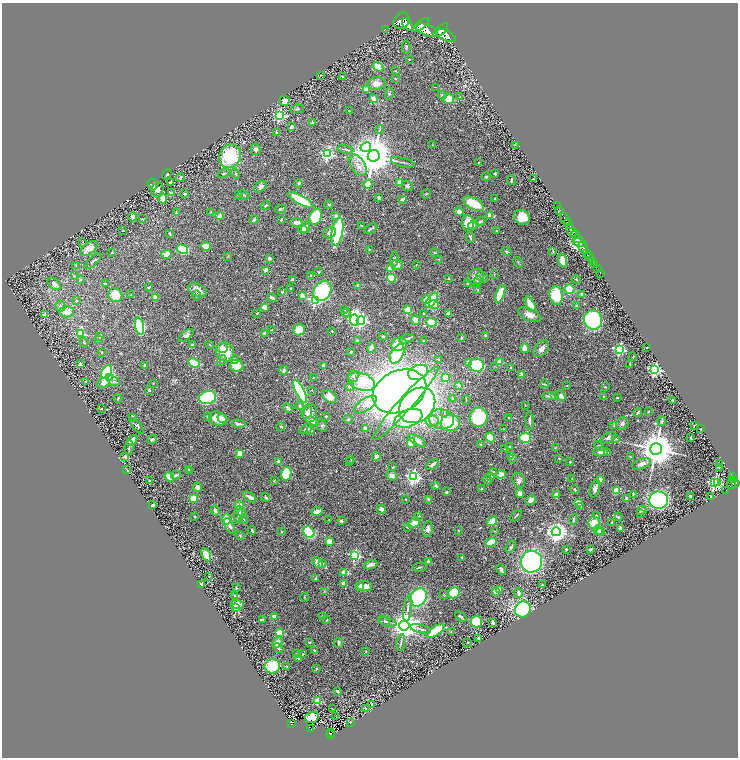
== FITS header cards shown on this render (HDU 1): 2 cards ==
NAXIS1  =                 1472
NAXIS2  =                 1511

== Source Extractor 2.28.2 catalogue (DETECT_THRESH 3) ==
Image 1472 x 1511 px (HDU 1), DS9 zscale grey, zoomed out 1/2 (1 PNG px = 2 x 2 image px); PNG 740 x 760 px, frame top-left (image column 1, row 1510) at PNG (2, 3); each listed source drawn as its Kron ellipse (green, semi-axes under 4 px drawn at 4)
Background 0.979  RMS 0.038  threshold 0.115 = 3 sigma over >= 5 px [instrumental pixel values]
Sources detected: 638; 46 cannot appear on this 1/2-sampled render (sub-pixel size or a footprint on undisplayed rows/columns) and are neither listed nor drawn; of the other 592, the 500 brightest by FLUX_AUTO listed and drawn (92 fainter detections omitted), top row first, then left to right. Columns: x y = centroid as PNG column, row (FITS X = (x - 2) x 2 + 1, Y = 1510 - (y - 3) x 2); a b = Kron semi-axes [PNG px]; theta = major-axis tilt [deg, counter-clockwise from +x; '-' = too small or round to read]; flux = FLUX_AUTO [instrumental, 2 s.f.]
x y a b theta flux
401 21 9 7 48 7800
408 25 7 4 -50 5000
421 25 10 3 37 6200
385 29 2 1 - 25
427 30 11 5 -22 8200
441 30 9 4 40 7000
446 35 10 5 -24 7600
406 47 6 3 89 17
409 59 2 2 - 13
378 67 6 4 -32 130
395 71 3 2 - 4.8
320 75 3 2 - 3.9
342 76 2 2 - 12
395 79 3 2 - 4.3
377 83 9 6 11 68
436 87 3 2 - 4
366 89 3 3 - 26
389 94 6 4 80 14
442 95 4 3 - 13
460 97 4 3 - 7.3
373 99 3 3 - 56
448 99 5 5 - 94
284 101 5 5 - 48
297 109 7 3 7 14
349 111 3 2 - 5.3
279 115 4 4 - 1400
312 122 3 3 - 12
292 127 2 2 - 66
380 129 4 3 - 8.5
276 132 2 2 - 6.1
432 145 3 2 - 3.9
515 145 3 3 - 4.4
366 147 5 4 - 740
255 149 5 5 - 31
345 149 8 3 -13 16
327 154 4 4 - 1400
230 156 12 10 57 460
374 156 6 5 - 38000
403 162 12 2 -14 16
479 162 3 3 - 5.3
358 165 12 7 -57 57
224 173 6 3 25 10
167 174 5 3 - 9.3
236 174 5 3 - 7.6
495 174 3 2 - 11
486 177 4 3 - 15
180 178 4 2 - 17
533 179 3 2 - 3.9
511 180 5 3 - 9.4
171 183 4 2 - 9.8
299 183 4 3 - 12
400 183 3 3 - 72
152 184 6 4 -69 22
368 184 4 3 - 120
407 186 6 5 - 18
261 187 7 4 40 27
157 190 7 5 60 42
171 193 3 3 - 23
185 194 4 3 - 11
238 194 4 3 - 14
426 194 5 3 - 7
244 195 6 3 -30 11
379 198 4 3 - 21
163 199 4 4 - 76
403 199 3 3 - 25
495 199 3 2 - 9.3
301 200 14 4 -29 400
474 204 11 5 -29 230
329 205 4 3 - 5.7
265 206 5 4 - 12
557 206 2 1 - 62
280 209 5 3 - 11
560 210 2 1 - 43
459 211 4 4 - 37
211 212 3 3 - 5
176 213 3 2 - 4.3
489 215 3 3 - 46
220 216 2 2 - 110
336 216 2 2 - 46
133 217 4 4 - 32
316 217 8 6 68 340
522 217 8 7 - 140
143 219 3 3 - 7.7
565 219 7 2 -59 2000
254 220 4 3 - 17
281 220 3 2 - 11
480 221 5 3 - 17
297 223 6 3 -3 41
468 223 8 6 -84 110
568 224 5 2 - 2200
361 225 2 2 - 13
473 225 5 4 - 23
306 227 6 4 64 57
303 229 4 4 - 25
371 229 7 2 30 15
123 231 2 2 - 4.9
337 231 14 5 80 990
497 231 2 2 - 17
572 231 6 4 -57 1100
329 233 6 5 - 35
170 234 4 2 - 13
575 234 4 2 - 1200
470 237 5 3 - 13
578 239 3 2 - 620
83 242 3 2 - 4.3
579 242 7 4 -10 2100
206 246 5 4 - 91
583 248 6 3 -61 4600
89 249 10 5 39 92
183 249 6 4 -31 280
369 250 3 3 - 8.1
507 251 5 3 - 12
553 252 3 3 - 6.4
112 253 3 2 - 5.4
434 253 4 3 - 7.2
587 253 3 2 - 760
166 254 5 3 - 59
228 256 4 2 - 5.1
589 257 5 2 - 1500
269 258 4 3 - 17
394 259 8 3 84 13
439 259 3 2 - 5.2
93 261 11 3 44 14
563 261 7 4 -72 58
593 261 3 1 - 180
518 262 6 2 -60 6.2
76 265 3 2 - 5.5
397 265 6 5 - 49
416 265 2 1 - 4.2
595 265 2 2 - 290
390 269 3 2 - 180
597 269 2 1 - 58
265 270 2 2 - 87
319 272 3 3 - 6.4
600 273 2 1 - 33
494 274 3 2 - 4
74 276 3 3 - 8.2
311 276 2 2 - 27
476 277 9 7 42 62
482 277 6 5 - 16
391 278 4 4 - 250
449 278 3 2 - 4.5
80 279 3 3 - 7.1
576 279 4 2 - 7
292 280 3 3 - 16
478 280 4 4 - 10
467 283 3 3 - 5.5
54 284 7 5 -44 37
105 284 3 2 - 7.7
358 285 2 2 - 66
149 287 4 2 - 12
291 288 2 2 - 4.4
569 289 5 4 - 160
197 290 10 6 -23 70
477 290 4 3 - 6.5
322 291 10 8 55 800
282 292 2 2 - 34
500 294 9 3 69 270
582 294 3 3 - 17
115 295 7 7 - 130
130 295 3 2 - 4.2
197 295 5 4 - 14
302 295 2 2 - 75
556 296 9 6 -83 270
155 297 3 3 - 59
272 298 5 3 - 26
315 300 3 3 - 1100
426 300 4 4 - 62
432 300 9 4 55 310
76 301 3 3 - 9.5
434 304 5 4 - 130
530 304 8 4 -61 110
60 306 5 5 - 21
577 306 3 3 - 8.2
265 307 4 4 - 53
345 309 3 3 - 6.1
407 310 3 3 - 280
67 312 7 6 - 89
257 313 3 2 - 5.4
346 313 4 4 - 19
423 313 2 2 - 17
449 314 3 3 - 39
45 315 2 2 - 120
529 315 12 6 -21 68
354 320 5 4 - 1800
361 320 4 3 - 2000
415 320 5 4 - 50
593 320 10 9 - 640
431 322 5 4 - 150
140 326 8 4 -78 720
272 330 2 2 - 4.6
299 330 6 5 - 180
332 331 2 2 - 12
81 334 4 3 - 390
265 334 4 3 - 22
186 335 9 4 37 23
383 336 4 4 - 11
485 336 3 2 - 18
100 337 4 2 - 10
461 338 4 3 - 8.1
99 339 2 2 - 47
407 339 8 3 17 23
424 340 3 2 - 4.1
357 341 4 3 - 13
84 342 5 3 - 9
192 344 2 2 - 34
209 344 3 3 - 5.1
399 344 8 6 5 170
371 347 5 4 - 25
647 347 2 1 - 4.2
222 348 5 5 - 52
524 348 5 4 - 43
541 349 9 6 50 42
619 349 3 3 - 1100
102 352 2 2 - 9.3
225 352 10 9 - 190
351 352 3 3 - 9.5
397 354 10 6 60 320
633 357 3 2 - 4.6
439 359 4 3 - 12
222 360 5 3 - 11
235 360 4 4 - 17
469 362 2 2 - 72
500 362 2 2 - 160
194 363 6 3 -26 420
80 364 2 2 - 48
630 364 2 2 - 6.5
144 365 2 2 - 30
323 365 3 3 - 22
477 365 7 6 - 420
236 366 7 6 - 97
494 366 3 3 - 4.2
511 368 2 2 - 23
284 370 4 3 - 24
655 370 4 4 - 1900
106 372 8 4 58 690
418 372 10 7 21 830
522 374 4 3 - 21
353 376 6 5 - 20
109 378 3 3 - 540
313 378 3 2 - 4.2
445 378 3 3 - 220
86 382 2 2 - 46
114 382 5 3 - 11
361 382 14 8 -20 380
104 383 6 5 - 68
153 383 3 2 - 4.1
544 384 4 3 - 7.1
459 385 2 2 - 98
567 385 3 2 - 4
350 386 4 4 - 31
605 387 3 2 - 5.4
149 390 4 3 - 10
312 390 2 2 - 5.1
300 391 13 4 -64 1000
399 391 28 20 25 6400
554 395 3 2 - 7.5
549 396 7 3 1 21
561 396 6 4 -46 46
603 396 3 2 - 5.2
329 397 8 5 -40 88
118 398 4 2 - 7.7
207 398 9 6 15 870
453 398 3 3 - 12
617 398 2 2 - 5.3
466 400 5 2 - 4.1
672 400 3 2 - 9.7
405 404 48 7 48 970
365 405 13 6 34 63
417 405 20 15 43 2900
525 405 3 2 - 4.2
300 406 4 4 - 9.5
102 408 2 2 - 4.9
288 408 5 3 - 20
307 412 7 5 72 19
638 412 4 2 - 11
648 412 3 3 - 5.3
310 413 9 6 79 54
444 413 4 3 - 9.8
326 416 3 2 - 7.1
133 417 4 2 - 17
208 417 4 3 - 12
479 417 9 9 - 640
222 418 5 4 - 20
408 418 14 8 21 420
508 418 2 2 - 5.2
218 419 9 7 -23 140
441 419 12 9 -9 110
348 420 4 4 - 14
313 421 7 4 -20 43
432 421 6 5 - 31
530 421 9 3 -84 21
662 421 4 3 - 12
450 423 10 8 -2 310
622 423 6 6 - 28
238 424 7 3 -4 18
137 426 9 4 -51 17
322 426 6 5 - 14
614 426 4 3 - 17
694 426 3 1 - 4.8
281 427 4 3 - 17
365 428 4 4 - 26
306 429 7 3 27 17
504 429 3 2 - 3.9
700 429 2 2 - 5.4
311 431 3 3 - 16
490 438 5 4 - 140
525 438 5 5 - 430
609 438 8 5 29 27
691 438 3 2 - 14
152 439 5 4 - 22
616 439 3 3 - 7.5
132 440 6 4 47 55
417 440 10 4 -31 61
411 443 5 3 - 150
481 444 4 3 - 7.6
599 446 5 3 - 18
129 447 7 2 82 13
510 447 4 3 - 9.7
555 448 3 3 - 4.4
505 449 4 2 - 3.9
656 449 6 5 - 25000
601 452 7 4 4 39
240 453 3 3 - 67
608 453 3 3 - 6
511 455 2 2 - 42
376 456 4 4 - 35
125 457 3 3 - 17
630 457 3 2 - 7.9
513 458 3 2 - 5.3
559 458 2 2 - 10
351 459 2 2 - 4.8
279 462 4 3 - 35
350 462 4 2 - 4.4
570 462 2 2 - 7
433 464 7 3 39 29
642 464 10 5 21 60
720 464 2 2 - 3.9
393 467 4 3 - 11
719 467 3 2 - 6
189 469 3 2 - 4.9
127 470 3 1 - 4.4
189 471 3 2 - 3.8
493 472 2 2 - 11
286 474 7 5 77 270
501 474 5 4 - 29
176 475 5 4 - 15
392 475 6 5 - 36
169 477 5 3 - 130
413 477 4 4 - 2200
490 477 4 3 - 9.2
732 477 4 2 - 200
572 478 2 2 - 4.8
600 479 3 2 - 49
733 479 4 2 - 300
487 480 4 3 - 9.7
519 480 7 6 - 31
149 481 2 2 - 6.8
274 481 4 2 - 4.8
714 483 4 3 - 1900
718 483 4 3 - 290
732 483 5 3 - 720
736 483 3 2 - 610
436 485 4 3 - 14
197 487 5 4 - 37
595 488 9 4 74 38
481 489 2 2 - 7.6
574 489 4 2 - 8.5
617 490 4 3 - 180
726 490 2 1 - 17
446 492 3 2 - 7.4
520 493 4 4 - 39
633 494 4 2 - 6.3
556 495 3 2 - 75
690 496 2 2 - 23
250 497 7 3 -31 44
266 497 5 2 - 13
711 497 3 2 - 4.8
627 498 4 3 - 12
193 499 4 3 - 160
406 499 2 2 - 6.8
428 499 3 3 - 15
531 500 6 4 42 34
659 500 9 8 - 1400
578 503 4 3 - 110
153 505 2 2 - 73
239 506 5 4 - 86
581 507 3 3 - 5.6
381 509 4 3 - 33
642 510 5 4 - 16
215 511 5 3 - 33
317 511 6 3 9 54
241 512 4 3 - 32
640 513 2 2 - 7.7
239 515 9 4 82 29
419 516 2 2 - 14
516 516 7 2 44 9.6
596 516 4 4 - 11
195 517 3 2 - 6.3
618 517 2 2 - 28
227 519 5 4 - 100
244 519 4 2 - 6.9
574 519 5 2 - 13
329 520 4 2 - 4.5
341 521 4 3 - 12
492 521 6 3 39 190
414 523 6 3 38 150
594 523 6 5 - 150
612 523 4 2 - 9
230 526 9 4 -62 28
407 527 3 2 - 4.4
620 528 2 2 - 67
428 529 8 5 79 33
252 530 4 3 - 14
458 530 3 2 - 5.7
598 530 5 4 - 40
281 531 3 2 - 10
495 531 3 2 - 4.7
309 532 6 5 - 580
556 532 4 4 - 5200
601 532 4 3 - 19
240 535 5 3 - 9.9
329 541 4 3 - 71
491 542 6 3 23 160
511 547 6 3 56 15
566 549 2 2 - 12
590 549 3 2 - 12
206 555 7 4 -63 74
354 555 3 3 - 940
462 557 3 2 - 8.7
428 561 3 3 - 15
317 562 6 3 -54 65
531 562 11 10 - 1300
323 563 3 3 - 4.9
370 565 7 3 19 33
419 567 7 2 10 11
501 569 5 3 - 28
344 572 2 2 - 220
209 576 2 2 - 6.8
315 579 3 2 - 6.3
201 584 3 2 - 26
343 584 2 2 - 70
542 585 4 3 - 6.1
360 586 2 2 - 130
365 586 7 5 -4 59
236 588 3 2 - 8.2
499 589 4 3 - 40
324 591 3 3 - 7.5
496 592 4 3 - 40
454 593 6 5 - 230
519 593 4 3 - 40
234 595 3 2 - 4.8
444 595 3 2 - 6.3
304 597 4 2 - 4.2
418 597 10 7 60 720
237 604 6 4 -7 65
236 608 3 3 - 280
408 608 13 4 81 36
523 610 8 8 - 1100
322 616 3 3 - 4.8
274 617 3 3 - 50
461 617 6 2 -39 17
262 620 4 2 - 14
327 620 2 2 - 7.8
385 621 6 3 -44 11
387 622 9 3 -16 21
476 622 6 5 - 390
493 623 3 3 - 15
404 626 5 5 - 13000
421 629 10 3 -14 18
435 631 10 4 31 230
451 632 3 2 - 4.7
279 633 3 3 - 300
478 638 2 2 - 10
309 642 3 2 - 7.6
401 642 8 2 81 12
468 642 2 2 - 9.4
277 643 5 4 - 67
338 643 5 3 - 19
278 648 5 3 - 13
315 650 3 2 - 11
365 651 3 3 - 6
297 653 4 2 - 5.3
303 654 2 2 - 8.4
298 659 3 2 - 8.9
272 666 7 7 - 260
287 666 3 2 - 6.9
317 668 4 2 - 8.6
337 691 4 3 - 13
318 701 3 3 - 250
372 704 3 3 - 8.6
365 708 2 2 - 10
332 709 4 2 - 3.8
312 717 7 5 15 220
336 717 2 1 - 53
351 722 3 3 - 5.2
291 724 4 2 - 110
311 729 3 3 - 100
331 733 2 1 - 12
330 735 3 2 - 80
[92 fainter detections neither listed nor drawn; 46 sub-pixel or undisplayed-footprint detections neither listed nor drawn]